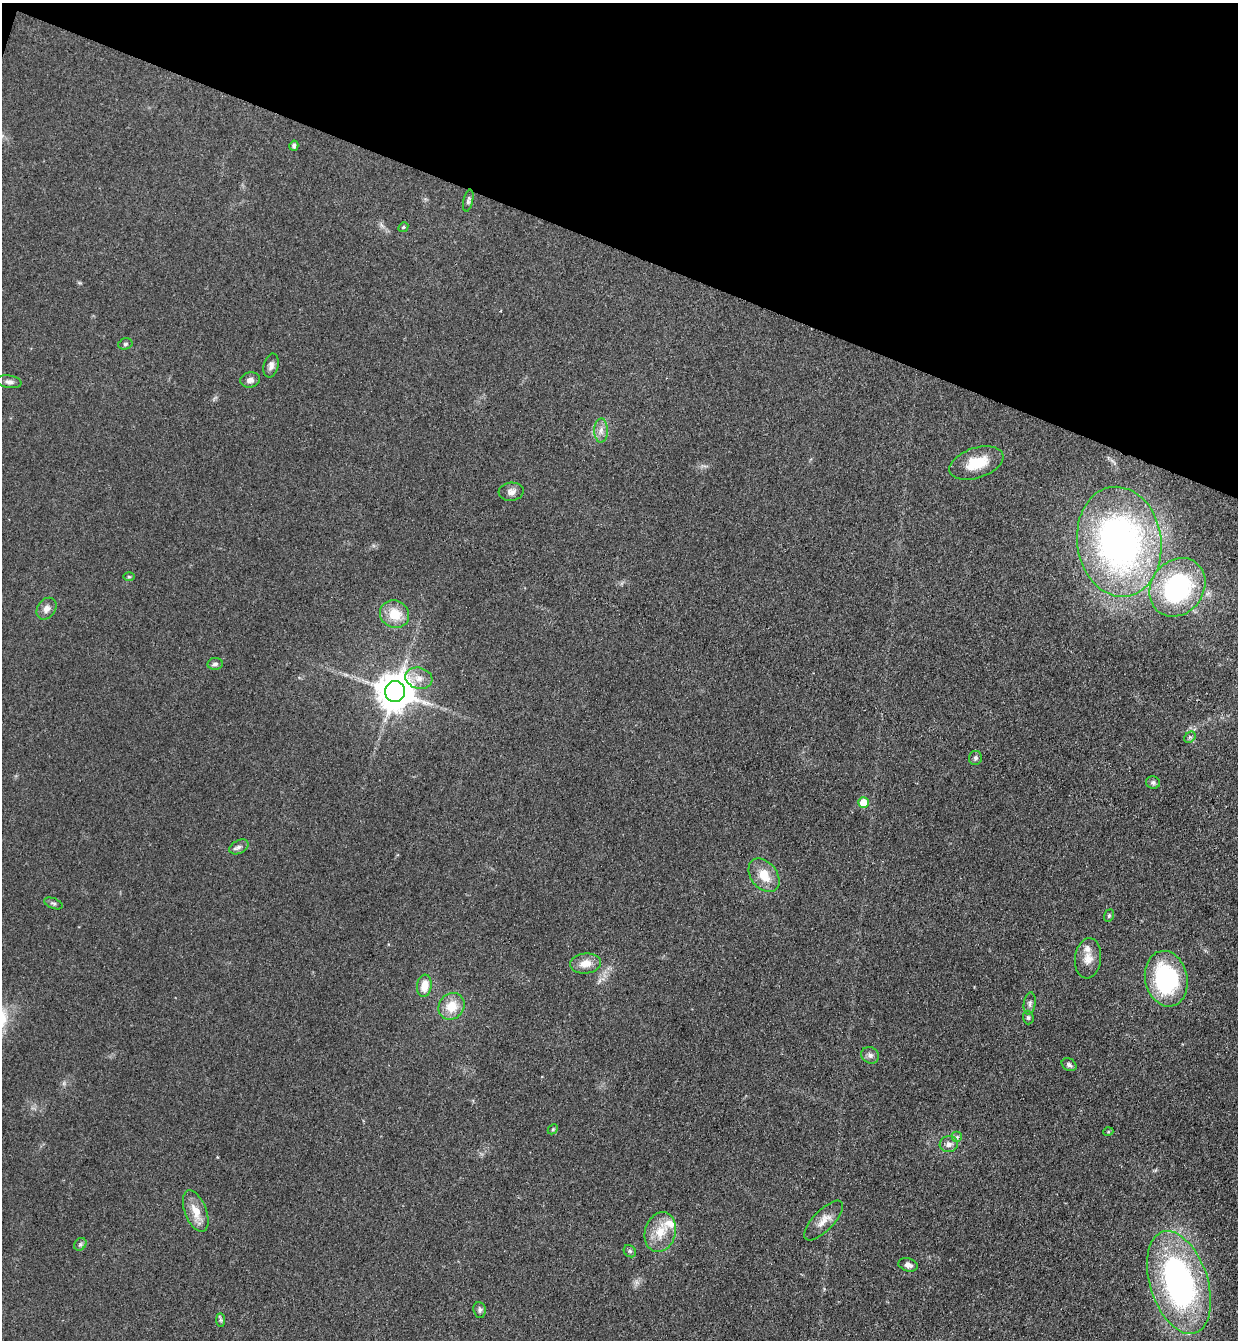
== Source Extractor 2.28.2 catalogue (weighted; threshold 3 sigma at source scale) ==
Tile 2 of 4 x 4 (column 2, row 1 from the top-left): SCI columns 1424-2659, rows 4037-5374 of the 5447 x 5397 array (HDU 1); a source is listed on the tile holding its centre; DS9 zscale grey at full resolution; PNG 1240 x 1342 px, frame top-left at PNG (2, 3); each listed source drawn as its Kron ellipse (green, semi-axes under 4 px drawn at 4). Shown black and unused: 19% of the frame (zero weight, under 3 of 4 exposures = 5% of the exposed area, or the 3 px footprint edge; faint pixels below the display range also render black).
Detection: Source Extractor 2.28.2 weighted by HDU 2 'WHT'; one run over the whole footprint, this tile lists its part. Background 0.0996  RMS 0.0071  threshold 0.0317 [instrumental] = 3 sigma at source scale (4.5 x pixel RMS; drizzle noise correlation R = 1.50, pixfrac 1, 0.05/0.05 arcsec/px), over >= 5 px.
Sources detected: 50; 2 inside a brighter listed object's ellipse — not listed separately; the other 48 listed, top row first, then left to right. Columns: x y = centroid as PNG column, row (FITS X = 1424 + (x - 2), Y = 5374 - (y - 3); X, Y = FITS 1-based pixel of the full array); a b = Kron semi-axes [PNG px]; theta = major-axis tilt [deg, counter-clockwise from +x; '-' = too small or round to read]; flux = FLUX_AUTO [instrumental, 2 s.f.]
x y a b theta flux
294 146 5 4 - 1.6
468 201 11 5 77 1.8
403 227 5 4 - 0.92
125 344 7 5 15 1.3
271 366 12 7 77 3.2
250 380 10 7 10 3.1
9 382 12 6 -9 2.8
601 430 12 7 89 4
976 463 28 15 18 20
511 492 12 9 5 3.7
1119 542 55 42 -82 270
129 577 6 4 -1 0.89
1177 587 31 26 54 100
47 609 12 9 54 4.2
395 614 15 13 -29 15
215 664 8 6 8 1.8
419 678 14 10 -16 6.9
395 691 10 10 - 1900
1190 737 6 5 - 1.4
975 758 7 6 - 1.8
1153 783 7 6 - 2
863 802 5 5 - 15
239 847 10 6 26 2.7
764 875 19 13 -52 13
53 903 10 5 -21 1.5
1109 916 6 4 69 1
1088 958 20 13 83 8.5
586 963 15 10 6 8.3
1166 979 28 21 -78 85
424 986 11 7 81 9.1
1030 1003 11 6 82 2.4
451 1006 14 12 49 13
1028 1018 7 5 -88 1.3
870 1055 9 8 - 2.7
1069 1065 8 6 -34 2
553 1129 6 4 45 0.85
1108 1132 5 3 - 0.74
957 1137 5 5 - 1.3
949 1144 9 8 - 3.4
196 1211 22 10 -69 11
824 1221 25 10 46 8.1
660 1232 20 15 73 15
80 1244 7 5 45 1.5
630 1251 7 5 -44 1.4
908 1265 10 6 -16 3
1179 1282 53 29 -72 190
480 1310 8 6 -84 1.8
221 1320 7 4 -89 1.3